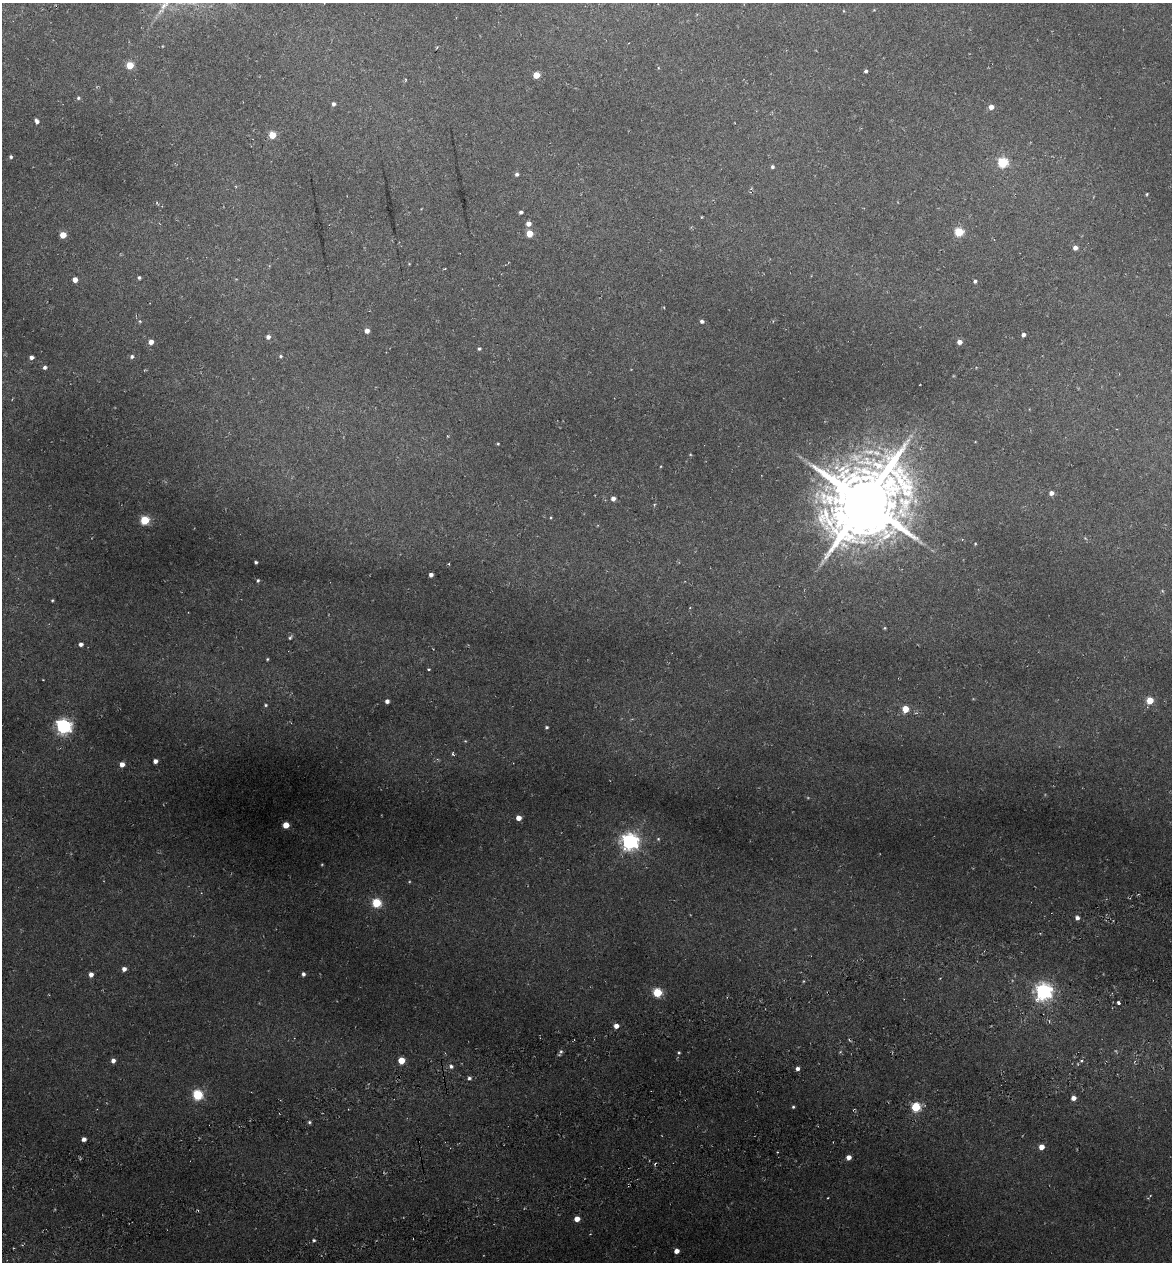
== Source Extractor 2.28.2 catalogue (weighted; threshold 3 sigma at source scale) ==
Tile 7 of 4 x 4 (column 3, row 2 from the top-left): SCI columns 2486-3655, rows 2598-3857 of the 4922 x 5194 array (HDU 1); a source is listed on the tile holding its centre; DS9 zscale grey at full resolution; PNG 1174 x 1264 px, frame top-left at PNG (2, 3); no overlay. Shown black and unused: <1% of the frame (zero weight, under 3 of 6 exposures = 5% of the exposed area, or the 3 px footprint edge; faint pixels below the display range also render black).
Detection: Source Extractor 2.28.2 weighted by HDU 2 'WHT'; one run over the whole footprint, this tile lists its part. Background 0.045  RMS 0.0048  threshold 0.0197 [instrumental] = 3 sigma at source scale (4.09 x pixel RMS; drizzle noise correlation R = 1.36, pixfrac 0.8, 0.0396/0.0396 arcsec/px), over >= 5 px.
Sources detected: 95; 1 too faint to see at this stretch — not listed; the other 94 listed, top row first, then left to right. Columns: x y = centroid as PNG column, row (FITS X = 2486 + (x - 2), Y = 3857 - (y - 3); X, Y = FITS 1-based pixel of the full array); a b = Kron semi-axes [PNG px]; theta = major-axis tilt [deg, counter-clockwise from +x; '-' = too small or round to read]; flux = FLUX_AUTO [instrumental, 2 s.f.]
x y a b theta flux
130 65 5 5 - 12
866 71 4 3 - 0.91
536 75 5 4 - 8.5
78 98 5 5 - 0.82
333 104 4 4 - 1.2
991 107 5 5 - 2.5
37 121 5 4 - 1.6
272 135 5 5 - 12
11 157 4 3 - 0.78
1003 163 5 5 - 32
772 167 4 4 - 0.9
517 174 5 4 - 1.2
1147 194 3 3 - 0.42
521 212 4 3 - 1
528 224 5 5 - 2.8
959 232 5 5 - 20
529 233 5 5 - 9.4
63 235 5 4 - 7.7
1075 248 5 4 - 2.1
445 268 4 2 - 0.32
139 277 4 4 - 0.8
75 280 4 4 - 3.6
975 281 4 4 - 0.94
140 321 5 4 - 0.56
702 321 5 4 - 1.2
367 331 4 4 - 2.4
1023 335 4 4 - 1.4
268 337 5 5 - 1.6
151 342 4 4 - 2.9
959 342 4 4 - 2.6
479 349 4 4 - 0.72
280 356 5 4 - 0.63
31 357 4 4 - 1.6
132 357 5 5 - 1
45 367 5 4 - 1.2
498 444 3 3 - 0.42
1051 493 5 5 - 2.1
613 498 4 4 - 2
865 502 27 23 46 3500
145 520 5 5 - 23
975 544 3 3 - 0.35
256 562 3 3 - 0.75
431 575 4 4 - 1.6
258 580 4 3 - 0.6
52 600 3 3 - 0.43
884 628 4 3 - 0.45
290 638 6 4 62 0.68
81 644 4 4 - 1.4
267 659 3 3 - 0.43
429 669 4 2 - 0.39
1150 700 5 5 - 9.5
387 701 4 4 - 1.7
266 705 5 4 - 0.57
905 709 5 5 - 7.1
63 726 6 6 - 120
547 727 4 3 - 0.62
465 741 4 3 - 0.34
453 754 5 3 - 0.54
155 761 4 4 - 2
122 764 5 4 - 3
519 818 4 4 - 3.4
286 825 5 4 - 6.5
658 839 5 4 - 0.53
630 842 7 7 - 170
376 903 5 5 - 24
1077 918 5 4 - 1.7
124 969 4 4 - 2.1
91 974 4 4 - 2.2
303 974 4 4 - 1.2
1043 991 7 6 - 170
657 993 5 5 - 22
1119 1003 3 3 - 1.8
616 1026 4 4 - 2.9
561 1052 10 4 64 1
679 1053 5 4 - 0.57
401 1060 5 5 - 8.8
1081 1060 4 3 - 0.58
113 1061 4 4 - 1.9
451 1066 6 5 - 1.3
797 1069 4 4 - 1.6
469 1078 5 4 - 0.88
198 1095 5 5 - 32
1073 1098 4 4 - 2.6
793 1107 4 3 - 0.57
916 1107 5 5 - 25
309 1122 5 4 - 0.69
84 1139 4 4 - 2
1041 1147 4 4 - 4.4
777 1152 2 2 - 0.45
849 1157 4 4 - 2.7
828 1198 3 2 - 0.31
577 1219 4 4 - 4.4
314 1240 4 3 - 0.56
676 1251 4 4 - 3.1